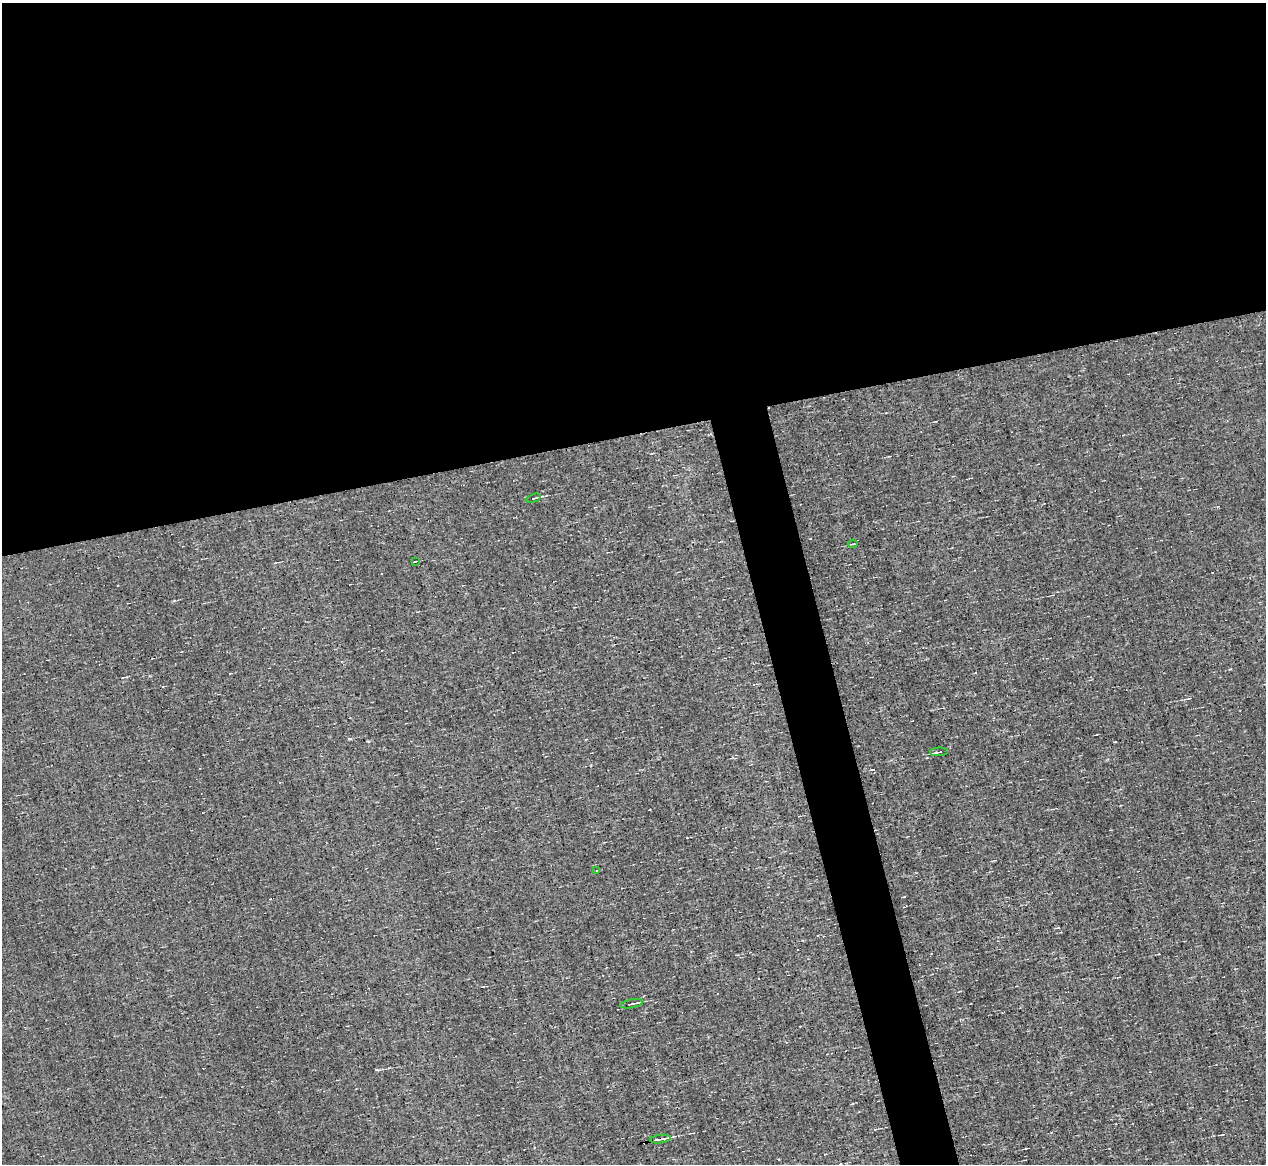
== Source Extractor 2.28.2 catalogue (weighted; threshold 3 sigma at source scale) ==
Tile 2 of 4 x 4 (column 2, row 1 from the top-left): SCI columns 1265-2528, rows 3731-4892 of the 5057 x 5015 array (HDU 1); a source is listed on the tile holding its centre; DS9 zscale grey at full resolution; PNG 1268 x 1166 px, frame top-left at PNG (2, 3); each listed source drawn as its Kron ellipse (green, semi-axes under 4 px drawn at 4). Shown black and unused: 40% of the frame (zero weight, under 3 of 4 exposures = <1% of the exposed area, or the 3 px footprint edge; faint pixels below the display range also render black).
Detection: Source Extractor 2.28.2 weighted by HDU 2 'WHT'; one run over the whole footprint, this tile lists its part. Background -0.00238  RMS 0.051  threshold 0.228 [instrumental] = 3 sigma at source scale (4.5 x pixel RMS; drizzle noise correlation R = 1.50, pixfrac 1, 0.05/0.05 arcsec/px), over >= 5 px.
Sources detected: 16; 8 cosmic-ray / hot-pixel residue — neither listed nor drawn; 1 inside a brighter listed object's ellipse — not listed separately; the other 7 listed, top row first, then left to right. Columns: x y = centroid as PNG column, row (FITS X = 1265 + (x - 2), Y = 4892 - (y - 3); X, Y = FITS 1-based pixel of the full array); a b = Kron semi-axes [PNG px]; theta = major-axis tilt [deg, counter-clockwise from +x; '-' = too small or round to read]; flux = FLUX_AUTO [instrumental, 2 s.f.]
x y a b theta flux
534 498 7 3 17 6.3
853 544 4 2 - 4.3
415 561 4 2 - 3.9
939 752 9 2 3 7.4
596 870 2 2 - 4.4
632 1004 12 2 10 11
660 1139 10 2 7 14